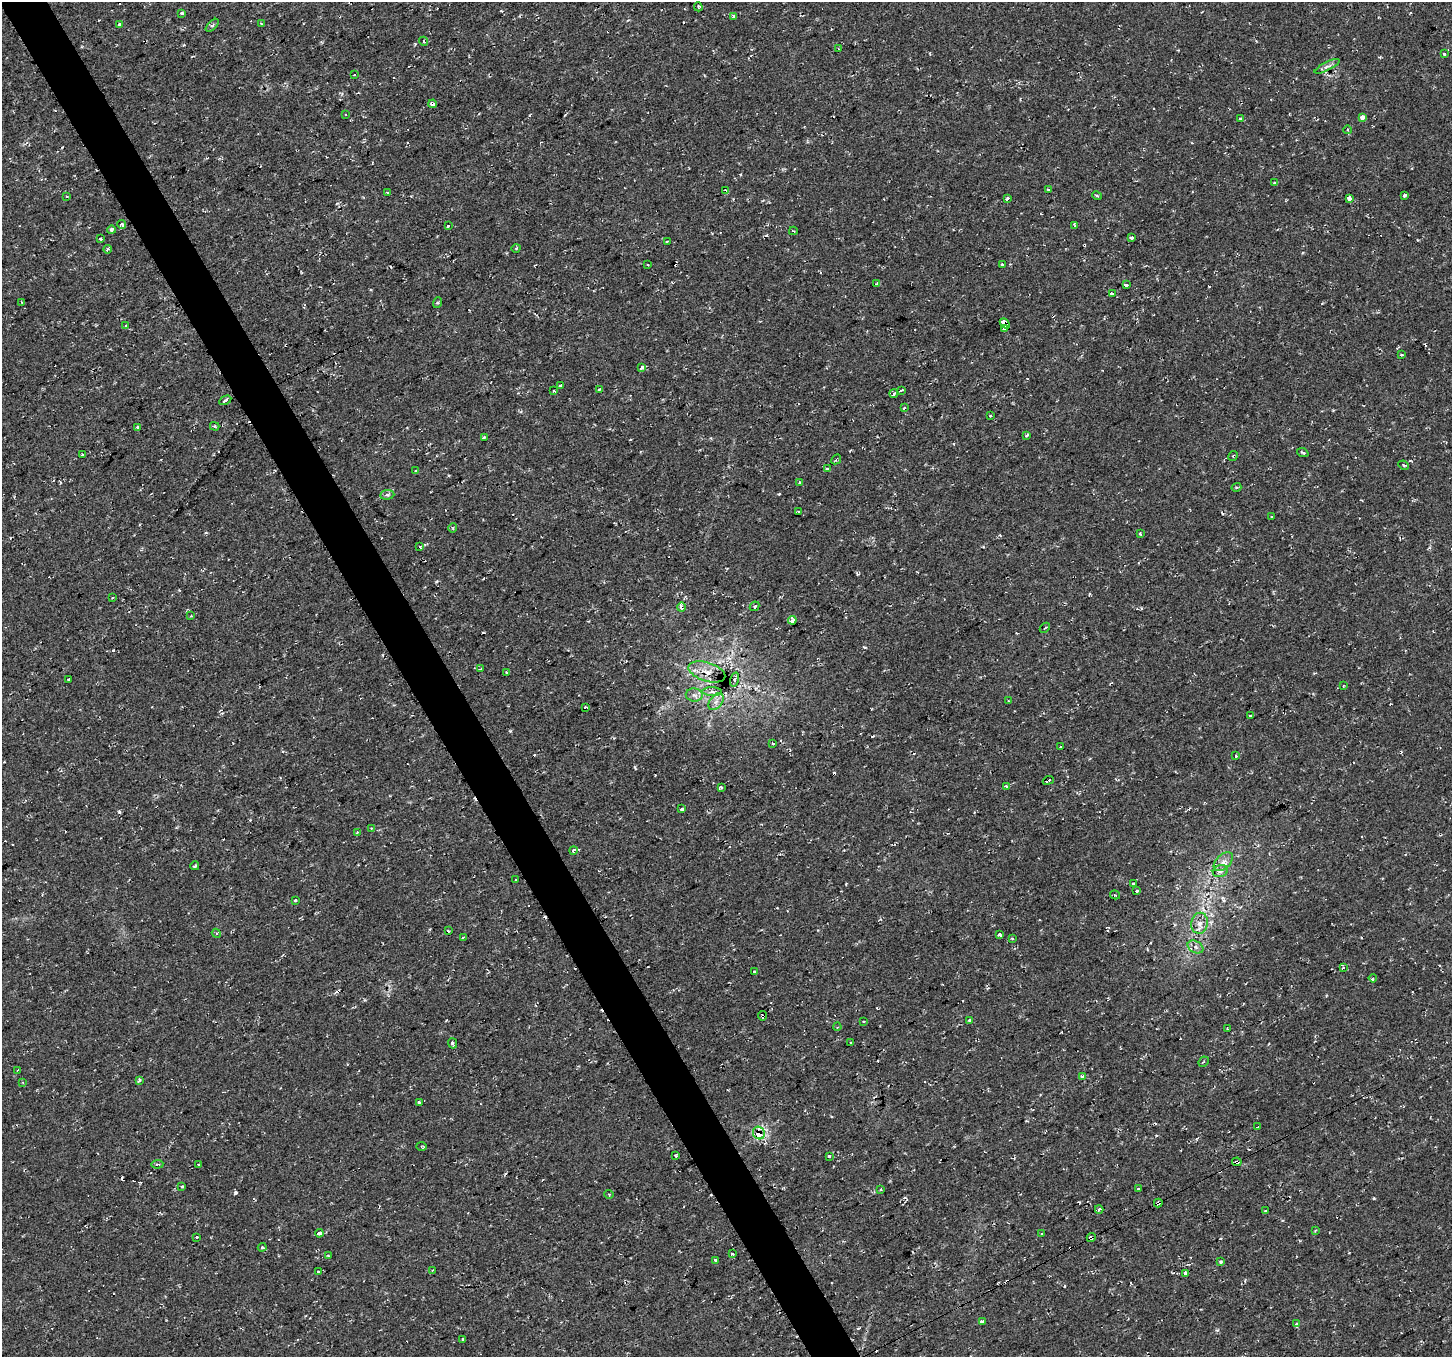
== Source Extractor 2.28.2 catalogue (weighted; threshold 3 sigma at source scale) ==
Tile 11 of 4 x 4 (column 3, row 3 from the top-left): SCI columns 2902-4351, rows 1460-2814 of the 5801 x 5689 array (HDU 1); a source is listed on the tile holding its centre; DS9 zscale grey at full resolution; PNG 1454 x 1359 px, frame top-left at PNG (2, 2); each listed source drawn as its Kron ellipse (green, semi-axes under 4 px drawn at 4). Shown black and unused: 3% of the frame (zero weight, under 2 of 3 exposures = <1% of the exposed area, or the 3 px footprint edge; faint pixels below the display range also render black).
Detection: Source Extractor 2.28.2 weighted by HDU 2 'WHT'; one run over the whole footprint, this tile lists its part. Background 0.0286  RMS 0.0084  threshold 0.0376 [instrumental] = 3 sigma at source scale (4.5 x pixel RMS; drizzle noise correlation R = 1.50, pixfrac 1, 0.0396/0.0396 arcsec/px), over >= 5 px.
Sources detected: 202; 38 cosmic-ray / hot-pixel residue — neither listed nor drawn; the other 164 listed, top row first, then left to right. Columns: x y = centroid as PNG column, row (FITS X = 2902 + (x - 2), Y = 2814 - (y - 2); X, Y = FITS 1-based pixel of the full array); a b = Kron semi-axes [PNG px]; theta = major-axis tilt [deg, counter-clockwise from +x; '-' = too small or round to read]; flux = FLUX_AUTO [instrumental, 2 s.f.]
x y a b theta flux
698 7 4 3 - 0.95
182 13 3 3 - 1.8
733 16 3 3 - 4.5
261 24 3 3 - 0.82
120 25 4 3 - 5
212 25 8 3 44 1.3
423 41 4 3 - 1
838 49 4 2 - 0.67
1444 54 4 3 - 1
1327 66 14 4 27 3.2
354 75 3 3 - 2.4
433 104 4 3 - 2.7
346 115 3 2 - 0.74
1362 117 4 3 - 21
1240 119 4 3 - 1.7
1348 130 4 3 - 0.85
1275 183 4 3 - 0.98
1049 189 4 2 - 0.87
725 190 4 2 - 1.4
387 192 3 2 - 0.67
1405 195 4 3 - 5.2
1097 196 5 3 - 1
67 197 3 3 - 1.3
1349 198 3 3 - 29
1007 199 3 3 - 19
122 224 4 4 - 1.8
1075 225 4 3 - 0.84
448 226 3 3 - 2.2
111 230 4 4 - 2.3
793 231 4 3 - 1.3
1131 237 3 3 - 11
100 239 4 3 - 2.5
667 241 3 2 - 1.2
516 248 4 3 - 0.75
107 249 4 3 - 2.4
1002 264 3 3 - 2.2
648 265 3 3 - 1
877 284 3 3 - 1.3
1126 285 4 3 - 1.9
1112 293 4 3 - 4.7
21 302 3 2 - 0.58
437 303 5 3 - 1
1005 323 6 4 -48 140
126 325 3 3 - 3.5
1004 329 3 3 - 9.2
1402 355 3 3 - 1.7
642 367 4 3 - 3.7
560 385 4 3 - 3.3
599 389 3 3 - 1
901 390 4 3 - 3.9
554 391 4 3 - 1.5
894 394 4 3 - 2.3
225 400 6 3 29 6.3
904 408 3 3 - 2.7
991 416 3 3 - 1
215 426 5 4 - 1.2
137 428 3 3 - 3.3
1027 435 3 3 - 4.5
484 437 3 3 - 1.2
1303 453 6 3 -21 1.3
83 455 4 3 - 3.1
1233 456 5 3 - 0.77
836 459 6 2 46 0.91
1403 465 5 3 - 1
827 469 3 3 - 5.9
415 471 4 3 - 1.2
800 483 3 3 - 3.6
1236 487 5 4 - 1.3
387 495 7 5 6 2.4
798 511 3 2 - 0.95
1272 517 3 3 - 4.2
453 528 5 3 - 0.88
1140 534 3 3 - 1.1
420 547 4 4 - 1.4
113 597 3 2 - 0.8
754 606 5 4 - 1.5
681 607 4 3 - 14
191 616 3 3 - 1.2
792 620 4 4 - 4.8
1045 628 6 2 44 0.72
480 669 3 2 - 1.4
707 672 19 9 -18 9.6
507 673 4 3 - 1.2
68 679 3 3 - 6.2
735 679 7 4 76 2.1
1343 685 3 2 - 1.1
712 692 10 4 -1 2.8
694 695 8 6 -4 3.3
1008 701 4 3 - 0.67
716 702 9 6 54 4.2
586 707 3 2 - 1.1
1250 716 3 3 - 5.7
773 744 3 3 - 3.2
1060 747 3 3 - 2.3
1236 756 3 3 - 0.77
1048 780 6 2 22 3.1
1006 786 3 3 - 25
721 788 3 3 - 2.4
682 809 4 3 - 7.8
371 828 3 3 - 0.73
357 832 3 3 - 0.81
573 850 4 3 - 2.4
1223 862 11 7 44 4.9
195 866 4 2 - 1.5
1220 871 8 6 20 2.5
516 880 3 3 - 1.2
1133 884 4 3 - 3.3
1137 891 4 3 - 5.5
1115 895 5 3 - 0.88
295 900 3 3 - 6.7
1200 923 10 8 78 6.1
448 931 3 2 - 0.97
216 933 5 3 - 1.1
999 934 3 3 - 4.9
463 937 3 2 - 1.2
1012 938 4 3 - 0.92
1195 947 8 6 -28 3.2
1343 967 3 3 - 4
754 972 3 3 - 2.7
1373 978 4 3 - 1
763 1016 4 3 - 6
970 1020 3 3 - 3.2
864 1021 3 2 - 0.96
837 1027 4 3 - 0.86
1227 1028 3 2 - 0.56
452 1043 5 3 - 7.3
851 1043 3 3 - 1.6
1204 1062 5 4 - 1.3
18 1070 3 2 - 0.71
1083 1077 3 3 - 4.4
139 1080 4 4 - 1.4
23 1082 3 3 - 0.91
419 1102 4 3 - 3.1
1258 1127 4 3 - 5.2
759 1133 6 5 - 23
421 1146 5 3 - 1.2
676 1156 4 3 - 0.93
829 1156 4 3 - 3.9
1237 1162 5 4 - 5.5
157 1164 6 2 4 1.1
198 1164 3 2 - 1.1
182 1186 4 3 - 2.4
1138 1189 3 2 - 0.82
881 1190 4 2 - 0.74
609 1194 5 3 - 0.65
1158 1203 4 3 - 5.1
1099 1209 4 3 - 2.4
1266 1211 3 3 - 2.6
1315 1230 4 3 - 0.95
319 1233 4 3 - 16
1041 1234 3 2 - 1.8
197 1237 3 3 - 2.6
1091 1238 4 3 - 6.6
262 1247 4 4 - 1.1
732 1254 3 3 - 3.9
328 1256 3 3 - 1.1
715 1260 3 3 - 1.9
1220 1262 4 4 - 1.4
432 1270 4 3 - 0.77
318 1272 3 3 - 44
1186 1273 4 3 - 20
982 1322 4 3 - 3.7
1297 1324 4 3 - 5.3
463 1339 3 3 - 5.7
Overlapping masked pixels (flux is a lower limit): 9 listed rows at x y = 433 104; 1005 323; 1004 329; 681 607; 763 1016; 759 1133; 1237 1162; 1158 1203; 1091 1238
Unlisted compact peaks at least as high as the median listed source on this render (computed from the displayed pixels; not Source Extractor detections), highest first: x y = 1374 1198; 864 647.